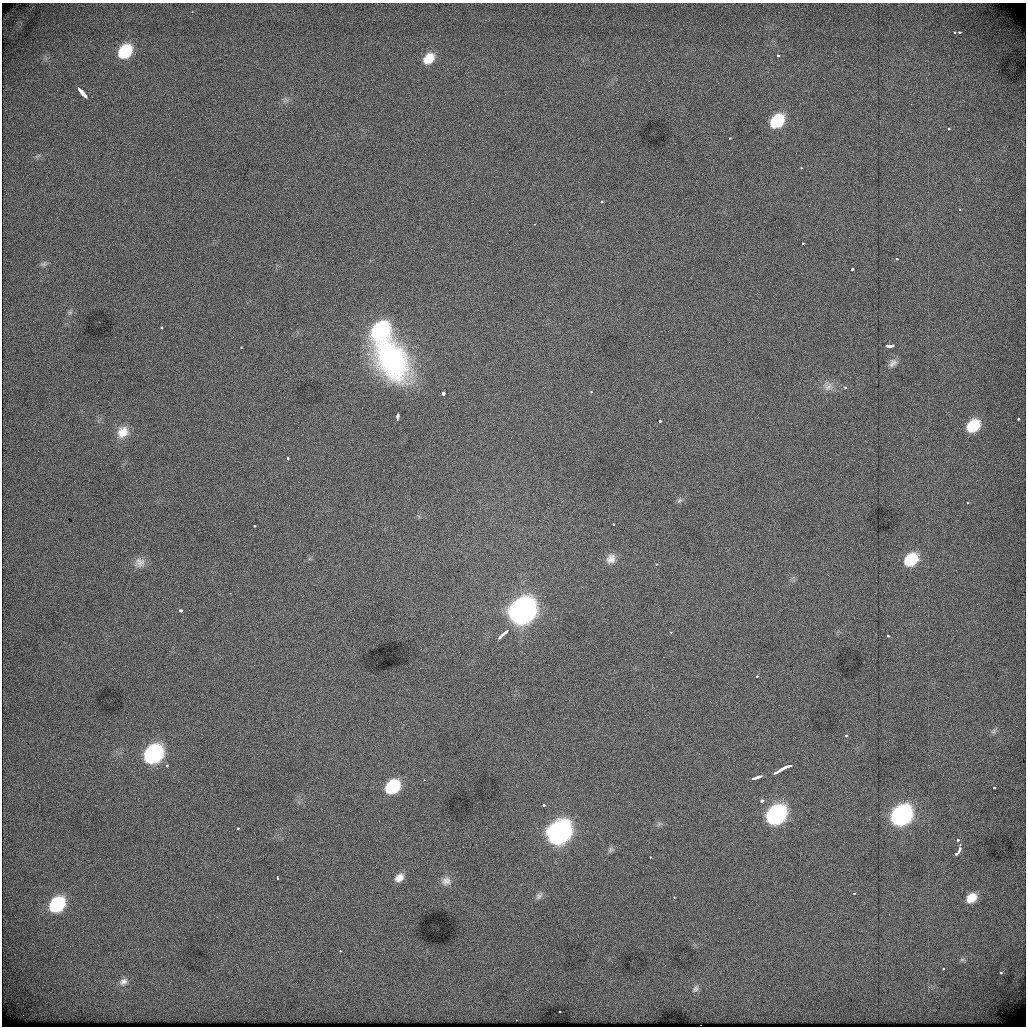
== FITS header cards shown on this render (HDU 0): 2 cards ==
NAXIS1  =                 1024          /
NAXIS2  =                 1024          /

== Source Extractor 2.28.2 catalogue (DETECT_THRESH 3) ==
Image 1024 x 1024 px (HDU 0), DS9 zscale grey, 1 PNG px = 1 image px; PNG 1028 x 1028 px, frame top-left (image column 1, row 1024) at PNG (2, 3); no overlay
Background 467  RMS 2.6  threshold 7.87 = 3 sigma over >= 5 px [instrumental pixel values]
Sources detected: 88; all 88 listed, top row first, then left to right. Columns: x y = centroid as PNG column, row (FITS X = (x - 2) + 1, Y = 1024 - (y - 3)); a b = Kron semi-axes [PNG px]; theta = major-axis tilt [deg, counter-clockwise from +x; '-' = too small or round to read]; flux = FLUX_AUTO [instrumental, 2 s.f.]
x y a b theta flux
192 12 3 3 - 210
954 32 3 3 - 480
960 32 3 3 - 470
125 52 12 9 47 12000
778 56 3 3 - 920
429 59 11 8 43 3300
81 92 11 3 -49 16000
777 121 13 9 45 11000
948 129 3 2 - 430
730 138 3 3 - 270
38 156 10 4 26 440
801 168 3 3 - 240
602 202 4 3 - 280
959 209 3 2 - 230
534 224 3 2 - 170
803 243 3 3 - 340
897 259 3 3 - 460
44 264 10 7 20 630
852 269 4 3 - 600
70 312 7 4 1 320
161 327 3 3 - 300
380 330 13 10 47 35000
889 346 7 3 5 2700
241 348 3 3 - 330
392 360 43 27 -61 29000
893 363 14 10 41 1300
828 386 18 14 -35 2400
845 388 3 3 - 570
591 392 3 3 - 280
443 393 4 3 - 2100
397 417 6 3 85 2600
1018 419 3 2 - 410
660 421 3 3 - 650
973 426 12 9 41 7500
123 432 15 13 56 2600
288 458 3 3 - 450
679 500 8 5 55 320
967 503 3 2 - 670
613 525 3 3 - 430
254 526 3 3 - 570
611 559 12 10 59 1300
911 560 14 10 36 9500
140 562 15 13 33 1500
656 564 3 3 - 260
230 593 3 3 - 250
181 610 3 3 - 1800
522 611 13 10 44 280000
506 632 4 3 - 940
671 632 3 3 - 180
888 635 3 3 - 490
501 636 8 3 44 1600
757 676 3 3 - 230
993 731 7 6 - 430
846 735 4 3 - 400
153 754 12 9 45 55000
166 765 3 3 - 610
789 766 5 2 - 1100
781 770 15 3 30 2700
757 777 9 3 16 2700
424 780 3 3 - 140
392 787 13 10 43 14000
994 788 3 3 - 400
762 801 3 3 - 2000
544 805 3 3 - 470
776 815 13 10 43 62000
901 816 13 10 43 77000
238 829 3 3 - 440
558 833 13 10 45 170000
958 840 3 3 - 600
611 850 9 7 27 490
958 851 9 3 58 2100
650 857 3 3 - 190
278 878 4 2 - 280
399 878 13 9 42 1700
446 881 14 13 - 1600
854 893 3 3 - 250
539 896 12 7 51 750
674 898 3 3 - 360
971 898 14 11 36 3200
56 905 12 9 46 21000
340 951 3 3 - 230
962 960 10 7 -13 660
943 969 4 4 - 220
1001 973 4 3 - 470
123 982 13 11 37 1400
695 989 10 7 50 540
559 1012 3 3 - 480
516 1020 2 2 - 160